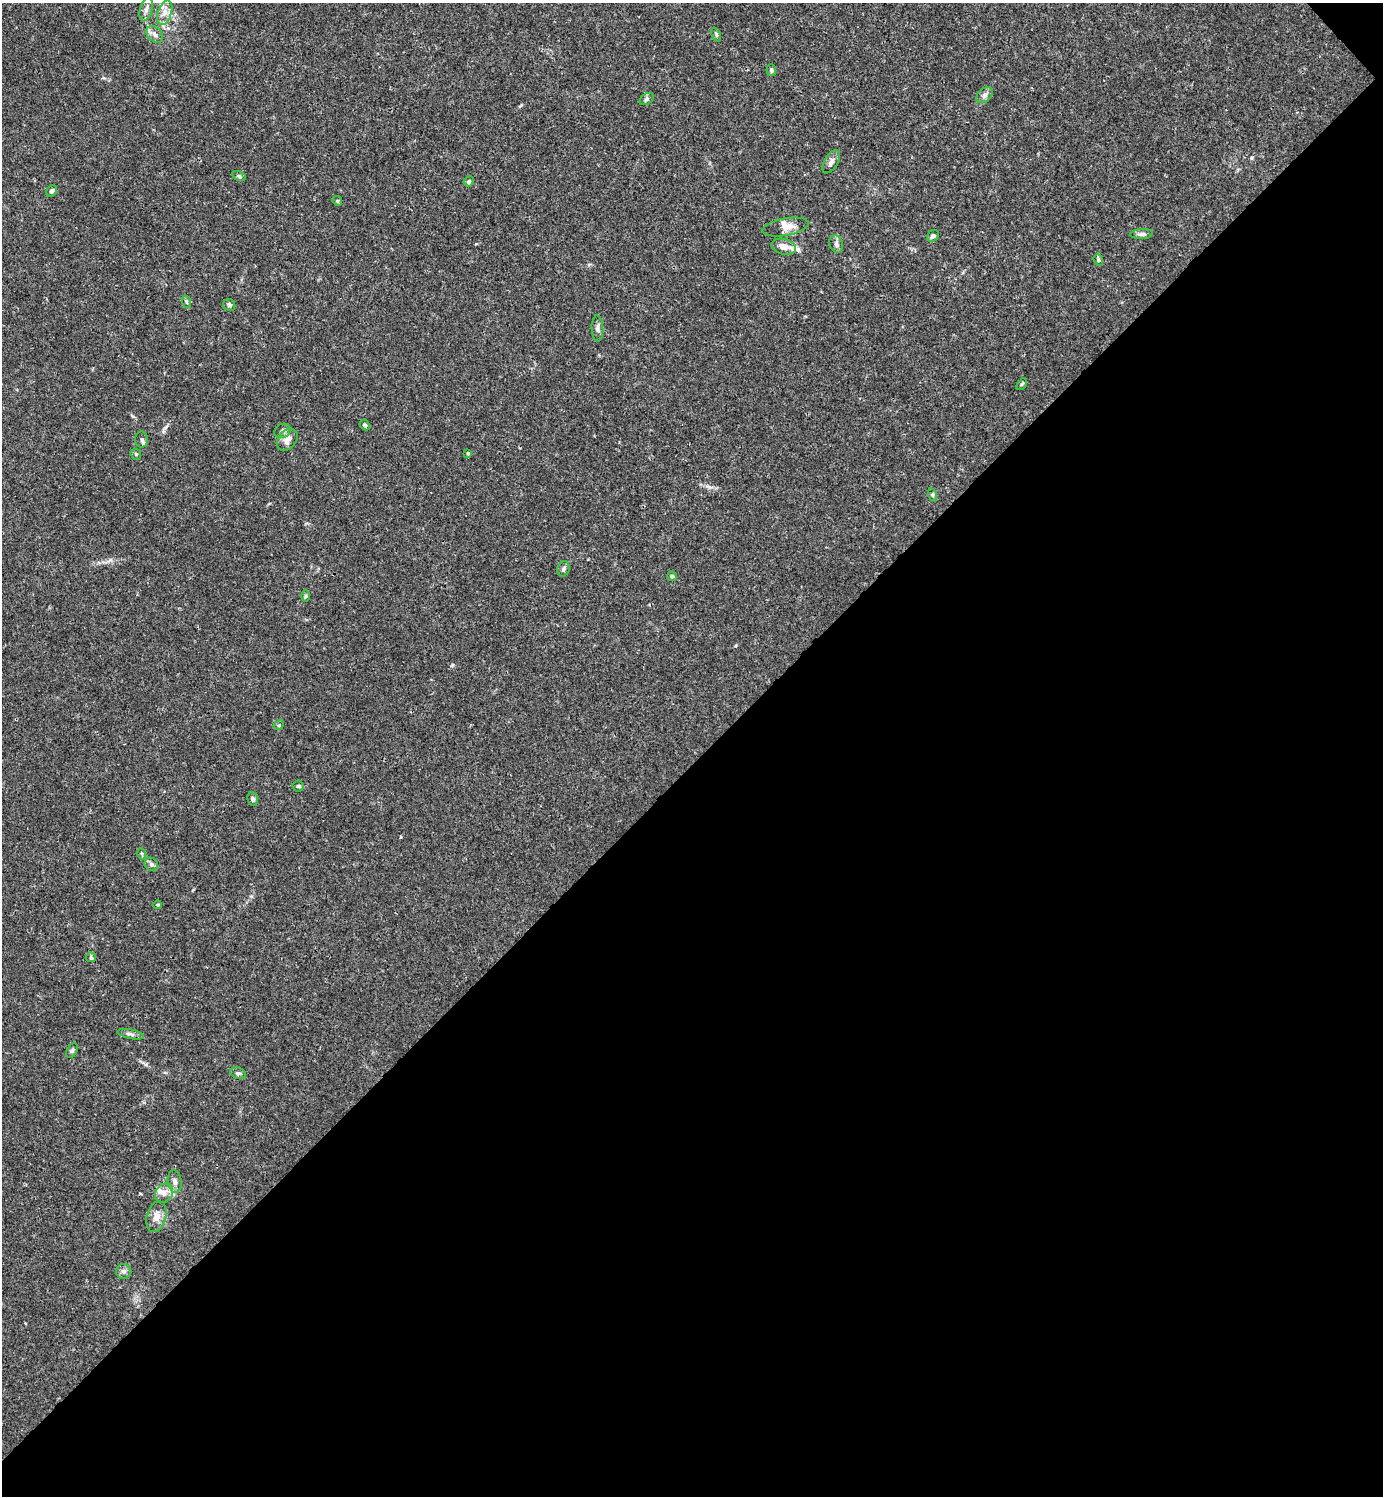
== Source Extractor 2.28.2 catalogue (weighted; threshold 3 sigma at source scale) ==
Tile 12 of 4 x 4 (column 4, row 3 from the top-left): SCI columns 4444-5824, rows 1496-2989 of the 5981 x 5982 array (HDU 1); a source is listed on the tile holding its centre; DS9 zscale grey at full resolution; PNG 1385 x 1498 px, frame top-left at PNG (2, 3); each listed source drawn as its Kron ellipse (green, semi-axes under 4 px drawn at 4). Shown black and unused: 49% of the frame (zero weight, under 3 of 4 exposures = <1% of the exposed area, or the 3 px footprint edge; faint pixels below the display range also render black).
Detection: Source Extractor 2.28.2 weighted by HDU 2 'WHT'; one run over the whole footprint, this tile lists its part. Background 0.0153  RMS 0.0021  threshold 0.00965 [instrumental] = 3 sigma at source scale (4.5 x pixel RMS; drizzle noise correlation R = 1.50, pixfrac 1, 0.05/0.05 arcsec/px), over >= 5 px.
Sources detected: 50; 4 inside a brighter listed object's ellipse — not listed separately; the other 46 listed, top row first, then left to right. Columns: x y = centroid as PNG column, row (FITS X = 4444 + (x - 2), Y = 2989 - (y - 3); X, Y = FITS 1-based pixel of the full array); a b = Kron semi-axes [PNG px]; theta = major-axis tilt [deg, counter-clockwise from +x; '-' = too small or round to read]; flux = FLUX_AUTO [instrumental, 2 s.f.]
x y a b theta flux
146 9 12 6 74 0.91
165 13 13 7 71 1.4
154 34 9 7 -46 0.87
716 34 7 4 -64 0.34
771 70 6 5 - 0.45
984 95 9 6 40 0.73
647 99 8 5 36 0.44
831 162 13 6 59 0.95
239 176 7 4 -26 0.36
469 181 5 4 - 0.39
52 191 6 5 - 0.6
337 201 5 4 - 0.29
786 227 23 8 10 2.1
1142 234 11 5 4 0.69
933 236 6 5 - 0.55
836 244 9 6 -70 0.66
784 247 12 8 -14 1.6
1098 260 6 4 -70 0.32
187 302 6 4 -70 0.3
229 305 6 5 - 0.51
597 328 13 6 -87 0.78
1022 384 7 3 53 0.26
365 425 6 4 -49 0.4
282 431 8 7 - 0.62
142 439 8 6 -87 0.54
287 440 12 9 50 1.5
468 453 4 3 - 0.2
136 454 6 5 - 0.31
933 495 7 4 -72 0.31
563 569 8 6 67 0.66
672 576 5 5 - 0.38
305 596 6 4 89 0.29
279 725 5 4 - 0.26
298 786 5 5 - 0.33
253 799 7 5 -80 0.47
142 854 5 3 - 0.27
151 864 7 6 - 0.59
157 905 4 3 - 0.26
91 957 5 5 - 0.32
131 1034 13 4 -12 0.66
72 1050 8 5 62 0.42
238 1073 8 5 -18 0.51
175 1181 11 7 -83 0.91
164 1193 10 8 56 1.3
156 1217 16 9 75 1.8
124 1271 8 7 - 0.73